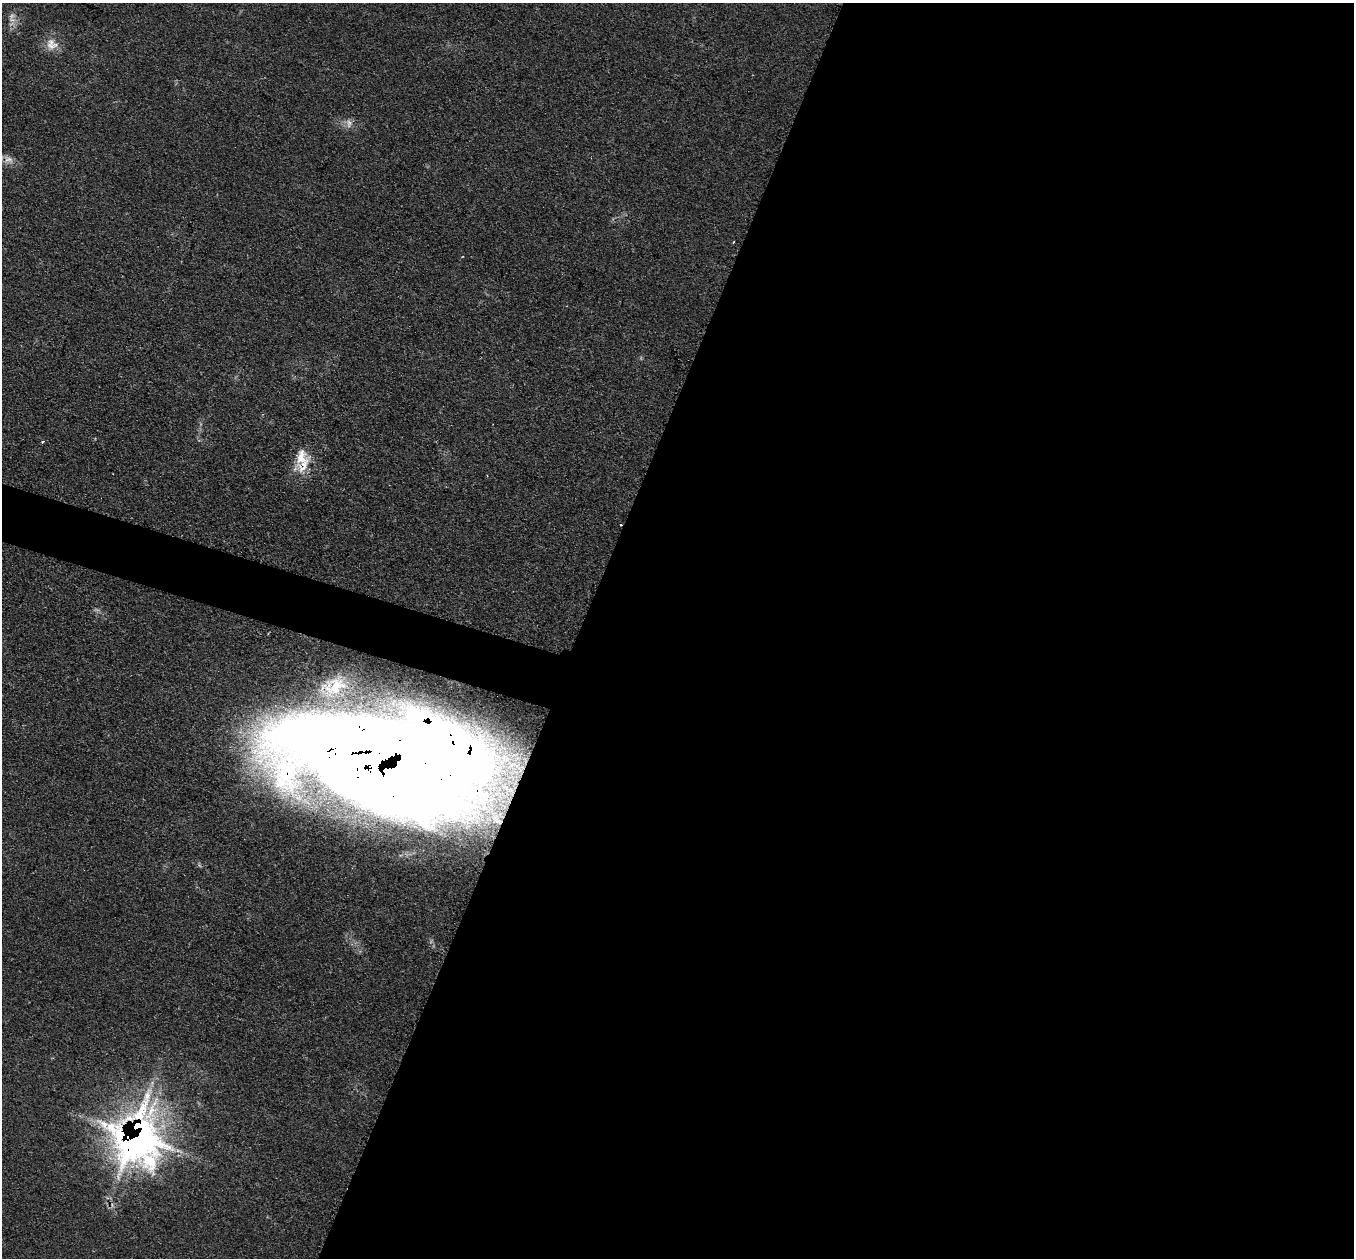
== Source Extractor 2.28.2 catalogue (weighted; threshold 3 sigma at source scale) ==
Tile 12 of 4 x 4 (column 4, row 3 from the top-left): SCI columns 4058-5409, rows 1528-2783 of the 5412 x 5432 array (HDU 1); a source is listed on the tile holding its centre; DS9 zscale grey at full resolution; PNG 1356 x 1260 px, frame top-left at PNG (2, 3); no overlay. Shown black and unused: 59% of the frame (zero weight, under 2 of 3 exposures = <1% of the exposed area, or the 3 px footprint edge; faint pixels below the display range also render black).
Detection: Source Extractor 2.28.2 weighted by HDU 2 'WHT'; one run over the whole footprint, this tile lists its part. Background 0.079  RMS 0.0058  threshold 0.0259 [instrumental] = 3 sigma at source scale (4.5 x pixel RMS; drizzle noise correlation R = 1.50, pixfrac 1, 0.05/0.05 arcsec/px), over >= 5 px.
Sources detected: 12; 1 cosmic-ray / hot-pixel residue — not listed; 1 inside a brighter listed object's ellipse — not listed separately; the other 10 listed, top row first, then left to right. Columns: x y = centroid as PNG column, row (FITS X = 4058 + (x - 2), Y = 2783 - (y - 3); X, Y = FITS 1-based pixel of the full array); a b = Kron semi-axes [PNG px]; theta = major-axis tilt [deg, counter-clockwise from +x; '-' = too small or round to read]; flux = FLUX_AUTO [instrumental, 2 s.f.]
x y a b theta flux
12 16 10 7 19 2.6
52 44 19 16 -34 7.9
349 123 14 7 -82 3.2
8 160 14 9 -8 4.5
733 242 3 2 - 0.66
42 441 4 3 - 1
301 458 24 19 85 14
336 686 29 22 31 19
382 761 168 72 -6 2300
137 1138 52 44 89 320
Overlapping masked pixels (flux is a lower limit): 4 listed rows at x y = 8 160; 301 458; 382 761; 137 1138
Isophote crosses this tile's border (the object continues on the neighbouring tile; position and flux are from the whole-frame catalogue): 2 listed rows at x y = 8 160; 382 761